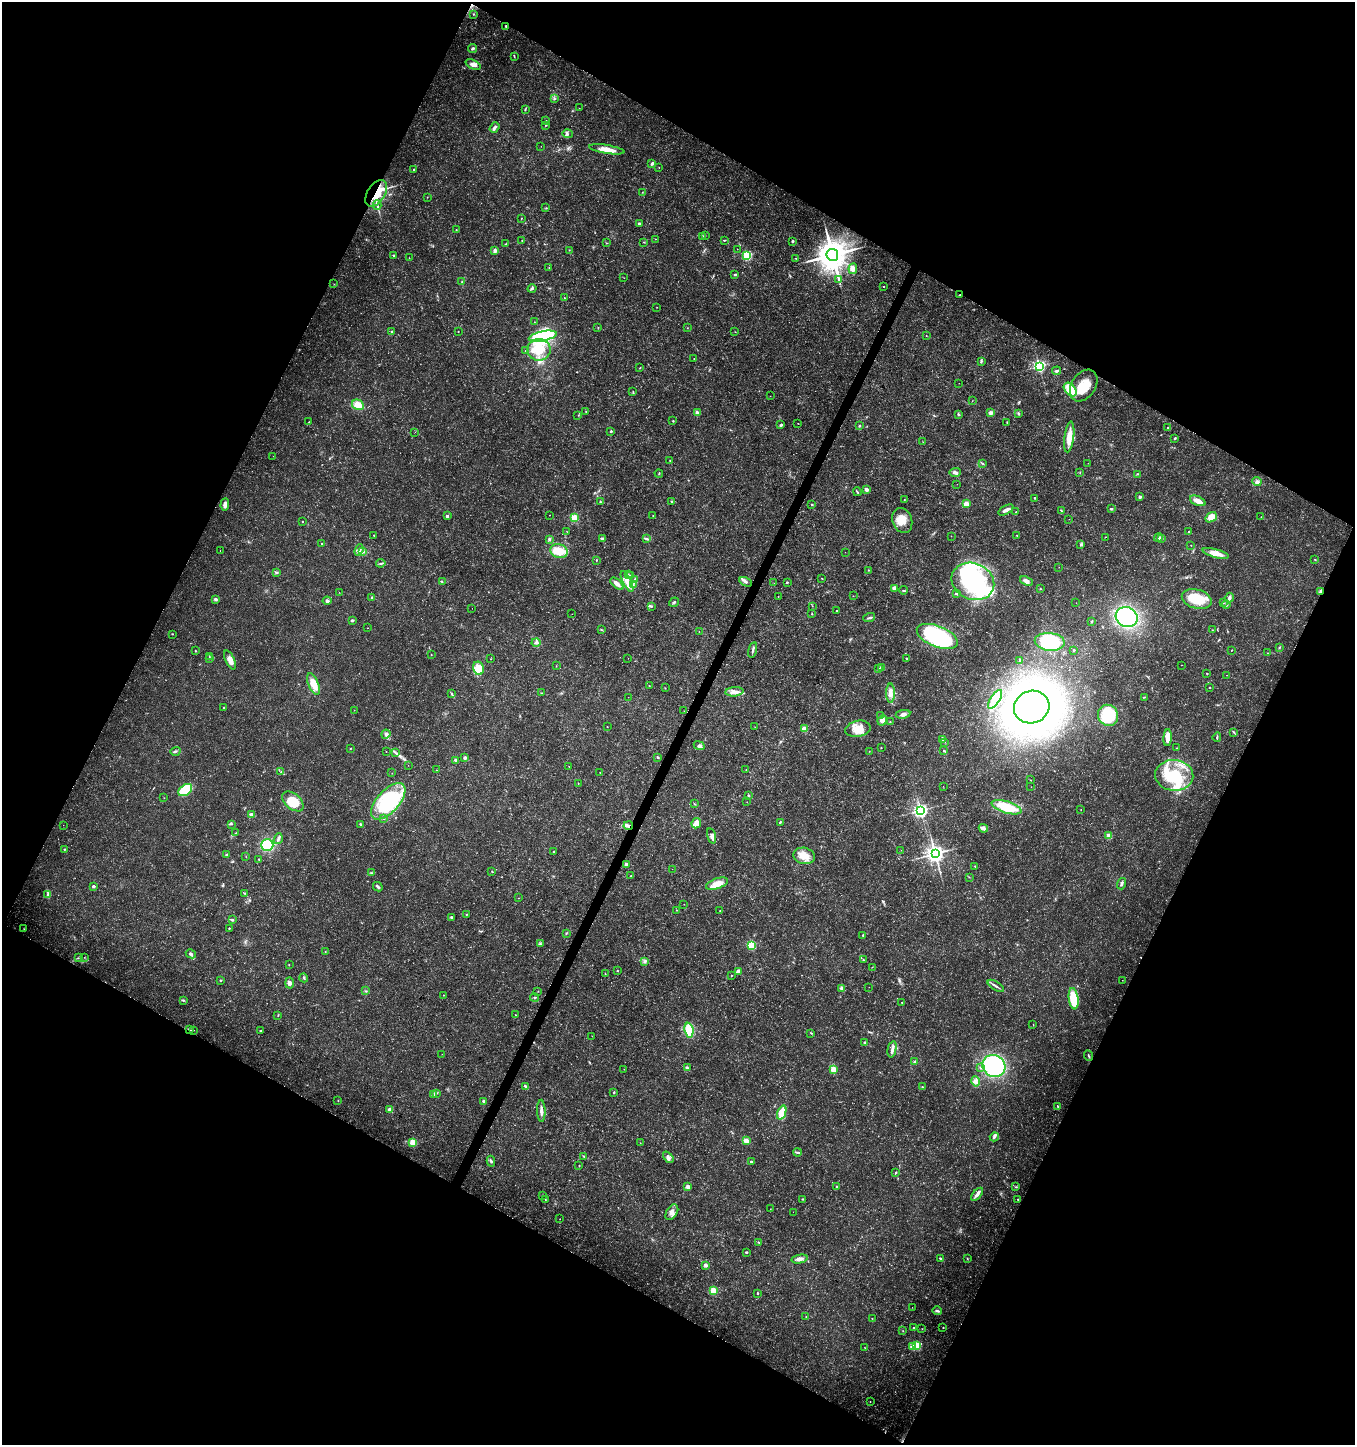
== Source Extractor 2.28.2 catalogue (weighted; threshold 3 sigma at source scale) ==
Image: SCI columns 199-5607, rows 10-5779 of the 5872 x 5780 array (HDU 1 of 3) = the unmasked area's bounding box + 8 px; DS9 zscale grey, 4 x 4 block average (1 PNG px = mean of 4 x 4 image px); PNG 1357 x 1447 px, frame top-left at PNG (2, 2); each listed source drawn as its Kron ellipse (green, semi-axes under 4 px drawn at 4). Shown black and unused: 46% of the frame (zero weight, under 3 of 5 exposures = <1% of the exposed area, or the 3 px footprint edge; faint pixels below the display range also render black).
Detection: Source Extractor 2.28.2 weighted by HDU 2 'WHT'. Background 0.0108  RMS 0.0022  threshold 0.0101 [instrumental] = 3 sigma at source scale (4.5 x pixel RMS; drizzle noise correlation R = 1.50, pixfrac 1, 0.0396/0.0396 arcsec/px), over >= 5 px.
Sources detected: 486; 7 too faint to see at this stretch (4 x 4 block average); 8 inside a brighter object's white glare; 5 cosmic-ray / hot-pixel residue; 1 long thin detection or spike segment (spike, bleed or trail) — neither listed nor drawn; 5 coinciding with a brighter row at this scale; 25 inside a brighter listed object's ellipse — not listed separately; the other 435 listed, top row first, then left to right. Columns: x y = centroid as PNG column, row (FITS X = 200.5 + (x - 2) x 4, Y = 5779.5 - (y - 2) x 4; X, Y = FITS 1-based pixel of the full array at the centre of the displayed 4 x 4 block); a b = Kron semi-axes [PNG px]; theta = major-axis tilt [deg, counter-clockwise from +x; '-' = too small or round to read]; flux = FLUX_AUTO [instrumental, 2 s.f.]
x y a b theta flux
473 14 2 2 - 0.54
506 26 3 2 - 1.1
472 49 4 2 - 3.1
514 57 3 2 - 0.93
473 64 8 4 -23 7.2
554 99 3 2 - 1.2
579 108 2 2 - 0.28
525 109 4 2 - 1.2
546 121 2 2 - 2.4
546 125 3 2 - 1
494 128 6 2 52 5
567 134 5 2 - 2.3
541 146 2 2 - 0.25
607 149 18 4 -9 17
652 163 3 2 - 3.4
659 167 2 2 - 0.51
414 169 2 2 - 1.9
642 192 2 2 - 0.52
376 193 15 8 58 52
427 197 2 2 - 0.41
377 205 5 2 - 2.2
546 208 2 2 - 0.63
521 218 2 2 - 1
639 224 2 2 - 7.7
456 229 2 2 - 0.41
705 235 2 2 - 0.65
702 236 2 2 - 0.95
655 239 2 2 - 0.4
522 240 2 2 - 1.5
724 240 3 2 - 1.2
793 241 3 2 - 2.2
643 242 3 2 - 0.71
606 243 2 2 - 0.93
506 244 2 2 - 0.85
737 249 2 2 - 0.33
569 250 2 2 - 0.65
495 251 2 2 - 15
394 255 4 2 - 1.7
832 255 6 5 - 2700
747 256 2 2 - 140
409 258 2 2 - 0.3
796 258 2 2 - 0.56
549 267 2 2 - 0.47
853 269 5 4 - 9.2
735 275 3 2 - 1.7
624 278 2 2 - 0.38
839 280 4 2 - 1.1
462 282 2 2 - 1.3
334 284 2 2 - 0.48
883 287 2 2 - 0.8
532 289 4 2 - 2
960 295 2 2 - 1.6
564 298 2 2 - 0.45
657 307 2 2 - 0.46
534 322 2 2 - 0.43
598 327 2 2 - 0.39
688 328 2 2 - 0.37
458 331 2 2 - 1
392 332 2 2 - 8.9
735 332 2 2 - 0.47
926 335 2 2 - 0.52
543 336 14 5 11 130
539 350 12 10 -2 33
525 351 2 2 - 0.8
694 359 2 2 - 0.49
981 361 4 2 - 2
1039 366 2 2 - 330
640 368 2 2 - 0.62
1057 371 4 2 - 2.5
959 383 2 2 - 0.25
1084 386 17 12 57 38
1070 390 8 5 -48 39
633 392 3 2 - 1.1
770 396 2 2 - 0.34
972 401 2 2 - 0.36
358 405 6 5 - 17
586 411 2 2 - 0.55
697 413 2 2 - 18
991 413 2 2 - 20
1018 413 3 3 - 2
958 414 3 2 - 1.6
578 415 2 2 - 0.48
673 421 2 2 - 0.98
309 422 2 2 - 0.84
1007 422 2 2 - 0.98
798 423 2 2 - 0.43
781 425 4 3 - 2
859 426 3 2 - 1.5
1168 428 2 2 - 3.7
611 431 2 2 - 4.7
415 432 2 2 - 0.22
1069 437 15 5 82 19
1175 438 3 2 - 1.6
923 442 2 2 - 0.29
273 456 2 2 - 0.3
670 460 2 2 - 1
982 463 4 2 - 1.4
1088 463 2 2 - 0.34
955 472 5 3 - 4.3
659 473 4 2 - 0.9
1080 473 2 2 - 0.52
1138 474 2 2 - 1.1
1257 482 5 4 - 4.1
957 484 2 2 - 0.24
866 490 2 2 - 23
857 492 4 2 - 1.7
1140 497 2 2 - 11
1035 498 2 2 - 1.9
904 500 3 2 - 0.67
600 501 2 2 - 0.71
1198 501 8 4 -24 12
671 502 2 2 - 1.1
812 504 2 2 - 2.2
966 504 2 2 - 28
225 505 6 3 85 7
1111 509 3 2 - 1.5
1006 510 8 3 29 6.7
1061 510 3 2 - 1.1
1016 512 2 2 - 1.5
549 515 2 2 - 0.5
447 516 2 2 - 7.2
653 516 2 2 - 0.63
1211 517 6 4 37 15
1261 517 2 2 - 0.27
574 518 2 2 - 84
1069 519 2 2 - 0.26
902 520 13 9 -69 20
302 521 2 2 - 1.9
567 532 2 2 - 0.31
1188 532 2 2 - 2.7
374 535 2 2 - 1.4
1017 535 2 2 - 0.5
951 536 2 2 - 0.37
1105 537 3 2 - 0.48
1158 537 4 3 - 2.9
1162 538 4 2 - 2.1
549 539 3 3 - 2.1
602 539 3 3 - 3.6
647 539 4 2 - 1.9
322 544 2 2 - 1.1
1080 545 2 2 - 0.85
1191 545 2 2 - 0.43
359 550 6 3 70 4.4
220 551 2 2 - 0.21
559 551 9 7 -16 29
363 552 4 2 - 2.2
845 552 2 2 - 0.66
1216 553 13 4 -15 18
1315 559 2 2 - 0.79
596 560 2 2 - 0.64
381 563 4 2 - 2.1
1059 567 2 2 - 0.2
868 570 2 2 - 0.74
276 572 3 2 - 1.6
628 574 2 2 - 0.97
631 576 3 2 - 1.4
822 578 2 2 - 0.42
635 579 2 2 - 0.87
442 581 3 2 - 0.79
973 581 22 18 -24 250
1026 581 7 4 -22 6.4
627 582 11 3 -63 13
746 582 7 3 -26 3.5
787 582 2 2 - 1.9
774 583 2 2 - 0.24
617 584 8 4 -42 6.5
633 585 3 2 - 1.4
894 588 3 3 - 7.6
1040 589 2 2 - 0.62
904 590 4 2 - 1.3
1321 591 3 2 - 19
339 592 2 2 - 0.37
956 593 2 2 - 6.9
778 596 2 2 - 0.62
853 596 2 2 - 0.42
372 597 3 2 - 1.8
1229 598 5 3 - 4.4
215 599 2 2 - 12
1197 599 15 9 -16 48
327 601 4 4 - 2.9
674 602 5 2 - 2
1076 603 2 2 - 0.24
1223 603 2 2 - 0.58
1226 605 4 2 - 1.7
651 606 3 2 - 1.4
812 606 2 2 - 0.31
472 608 2 2 - 0.59
837 611 2 2 - 0.81
572 614 2 2 - 0.26
812 614 2 2 - 1.2
1127 617 11 9 -26 150
869 618 6 2 18 2.6
352 620 3 2 - 2.6
1091 622 3 2 - 1.3
367 628 2 2 - 0.43
602 630 3 2 - 1.1
1212 630 2 2 - 0.54
699 631 2 2 - 0.29
172 634 2 2 - 0.7
937 636 22 10 -22 200
536 642 4 3 - 3.2
1050 642 15 9 -5 71
1279 647 2 2 - 0.69
753 650 8 2 76 3.2
1074 650 2 2 - 3.6
1231 650 2 2 - 0.67
196 651 3 2 - 0.83
1267 653 3 2 - 0.48
431 655 2 2 - 0.64
209 656 2 2 - 0.62
628 658 2 2 - 0.22
210 659 2 2 - 0.58
491 659 2 2 - 0.52
906 659 2 2 - 0.87
230 660 10 4 -65 9.8
1020 660 2 2 - 6.1
1181 665 2 2 - 0.25
556 666 2 2 - 0.43
882 667 3 2 - 3.1
478 668 7 5 -79 39
879 669 3 2 - 1.5
1207 674 2 2 - 1.3
1226 675 2 2 - 0.34
314 684 11 5 -69 18
649 685 2 2 - 0.77
665 688 2 2 - 0.51
1210 688 2 2 - 1.1
734 692 9 4 4 8
452 693 2 2 - 0.84
541 693 2 2 - 0.58
890 693 9 4 -90 8.9
628 697 2 2 - 0.23
1144 697 4 2 - 0.74
995 699 11 4 57 29
223 707 2 2 - 0.76
1032 707 18 16 20 1200
354 710 2 2 - 0.42
684 711 2 2 - 0.3
903 714 7 4 11 4.9
1108 715 11 10 - 68
881 716 2 2 - 0.81
882 720 5 4 - 9.8
890 722 2 2 - 0.54
607 727 2 2 - 0.41
755 727 2 2 - 0.36
804 729 2 2 - 39
858 729 13 8 11 23
1234 732 3 2 - 1.4
386 734 4 4 - 3.9
1217 737 5 2 - 1.6
1168 738 8 4 87 16
942 740 4 2 - 4.1
944 742 3 2 - 0.98
699 746 6 4 -23 4.2
350 748 3 2 - 0.85
881 748 2 2 - 0.49
1176 748 2 2 - 0.56
175 751 5 2 - 2.2
386 751 2 2 - 0.34
869 751 2 2 - 0.46
944 751 3 2 - 1.1
395 752 4 2 - 1.8
658 757 3 2 - 2
465 758 3 3 - 2.7
456 760 2 2 - 10
408 765 2 2 - 0.35
569 766 2 2 - 0.35
436 770 2 2 - 0.45
746 770 2 2 - 0.66
281 772 2 2 - 0.65
392 773 2 2 - 0.32
600 773 2 2 - 0.88
1174 775 19 15 -5 71
1030 780 2 2 - 0.55
578 783 2 2 - 0.47
943 786 2 2 - 0.18
1031 787 2 2 - 0.24
185 790 8 5 37 51
749 795 2 2 - 1.6
164 798 2 2 - 0.32
293 801 12 7 -40 32
388 801 22 11 48 140
747 802 2 2 - 0.35
694 804 3 2 - 0.91
1006 807 15 6 -18 58
1081 809 2 2 - 0.38
920 810 3 3 - 480
251 815 2 2 - 20
384 819 2 2 - 0.74
780 822 3 2 - 1.4
696 823 5 5 - 13
231 824 3 2 - 1.2
360 824 3 2 - 1.9
63 825 2 2 - 0.23
628 826 4 3 - 3.8
983 828 4 3 - 7.4
235 833 2 2 - 0.56
712 836 8 4 -74 6.6
1109 836 2 2 - 34
278 839 5 2 - 2.8
267 845 6 5 - 53
64 849 3 2 - 0.84
901 850 2 2 - 0.2
554 852 2 2 - 0.65
935 854 3 3 - 920
226 855 3 3 - 1.8
804 856 11 8 -12 17
246 857 2 2 - 0.43
259 859 2 2 - 0.81
626 864 2 2 - 13
975 866 3 2 - 0.8
672 869 2 2 - 0.36
492 871 3 2 - 0.77
371 873 3 2 - 0.58
631 876 3 2 - 1.2
969 877 2 2 - 0.55
717 884 11 5 19 18
1122 884 6 3 71 3.2
93 886 2 2 - 6.8
378 887 5 3 - 2.9
245 893 3 2 - 0.93
48 894 3 2 - 1.6
519 898 2 2 - 0.45
684 904 2 2 - 0.42
677 910 2 2 - 0.42
720 911 2 2 - 1.1
467 914 2 2 - 0.73
451 917 2 2 - 8.1
232 920 3 2 - 2.1
229 928 2 2 - 1.6
24 929 2 2 - 0.51
566 933 3 2 - 1.2
863 935 3 2 - 1.1
540 944 3 3 - 1.8
751 945 2 2 - 130
325 952 2 2 - 0.41
191 954 5 3 - 3
84 957 2 2 - 0.55
78 958 3 2 - 0.98
863 960 3 2 - 1.2
645 961 4 2 - 2.4
289 965 2 2 - 0.58
872 967 2 2 - 0.59
617 971 2 2 - 1.4
738 972 4 3 - 5.2
605 974 2 2 - 0.76
731 975 2 2 - 0.68
304 978 5 2 - 1.6
220 980 2 2 - 3.3
1122 980 2 2 - 0.32
289 983 5 3 - 5.6
996 986 9 2 -32 3.6
869 987 2 2 - 0.47
842 988 4 3 - 2.6
366 991 2 2 - 0.76
538 991 2 2 - 0.56
444 995 2 2 - 0.48
535 997 4 2 - 1.5
1074 999 11 5 -82 48
183 1001 2 2 - 0.76
902 1002 3 2 - 0.77
278 1015 3 2 - 0.79
516 1015 2 2 - 0.78
1033 1024 2 2 - 0.44
190 1030 3 2 - 1.3
194 1030 2 2 - 0.31
689 1030 7 4 -82 38
260 1031 2 2 - 0.92
811 1033 3 2 - 1.1
592 1036 2 2 - 0.38
864 1043 3 2 - 1.7
892 1049 8 3 78 4.9
442 1054 2 2 - 0.33
1088 1056 5 2 - 1.7
915 1061 3 2 - 1.9
994 1066 12 10 -35 160
687 1068 4 3 - 2
980 1068 2 2 - 1.6
624 1069 2 2 - 0.27
834 1069 2 2 - 58
975 1081 5 4 - 5
525 1086 4 2 - 2.5
922 1087 2 2 - 0.69
614 1092 3 2 - 1.1
437 1093 2 2 - 0.49
434 1095 2 2 - 0.57
338 1101 2 2 - 0.56
483 1101 2 2 - 6.1
1058 1106 3 2 - 1.1
390 1110 2 2 - 32
541 1111 11 3 -89 6.3
782 1113 7 4 69 19
994 1137 5 3 - 2.7
746 1141 4 3 - 11
413 1142 2 2 - 83
640 1143 2 2 - 0.4
797 1152 4 2 - 2.3
584 1156 3 2 - 0.92
668 1157 6 2 -47 3.3
491 1161 5 2 - 2.3
751 1161 2 2 - 2.7
579 1165 2 2 - 0.59
896 1172 3 2 - 1.3
688 1187 2 2 - 26
836 1187 2 2 - 1.2
1016 1187 3 2 - 1.3
977 1194 8 3 49 7.5
543 1195 2 2 - 0.96
545 1199 2 2 - 0.42
802 1199 2 2 - 0.85
1018 1199 2 2 - 0.68
770 1209 2 2 - 0.29
672 1212 8 5 58 7.9
793 1212 2 2 - 0.21
560 1219 2 2 - 0.35
759 1242 2 2 - 0.9
746 1252 3 2 - 1.6
940 1258 2 2 - 1.7
967 1258 2 2 - 0.91
800 1259 8 4 11 6.9
705 1265 2 2 - 18
713 1291 2 2 - 71
758 1293 3 2 - 1.3
912 1307 2 2 - 0.25
937 1311 5 2 - 2.2
806 1316 2 2 - 0.89
872 1318 2 2 - 0.52
914 1328 2 2 - 1.8
943 1328 2 2 - 1.5
922 1329 2 2 - 0.41
903 1331 2 2 - 0.58
917 1345 2 2 - 92
913 1346 2 2 - 39
865 1348 2 2 - 0.39
870 1401 2 2 - 0.41
Overlapping masked pixels (flux is a lower limit): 5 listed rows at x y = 506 26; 376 193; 960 295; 1321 591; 628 826
Diffuse or blended objects may show on this block-average render without a row.